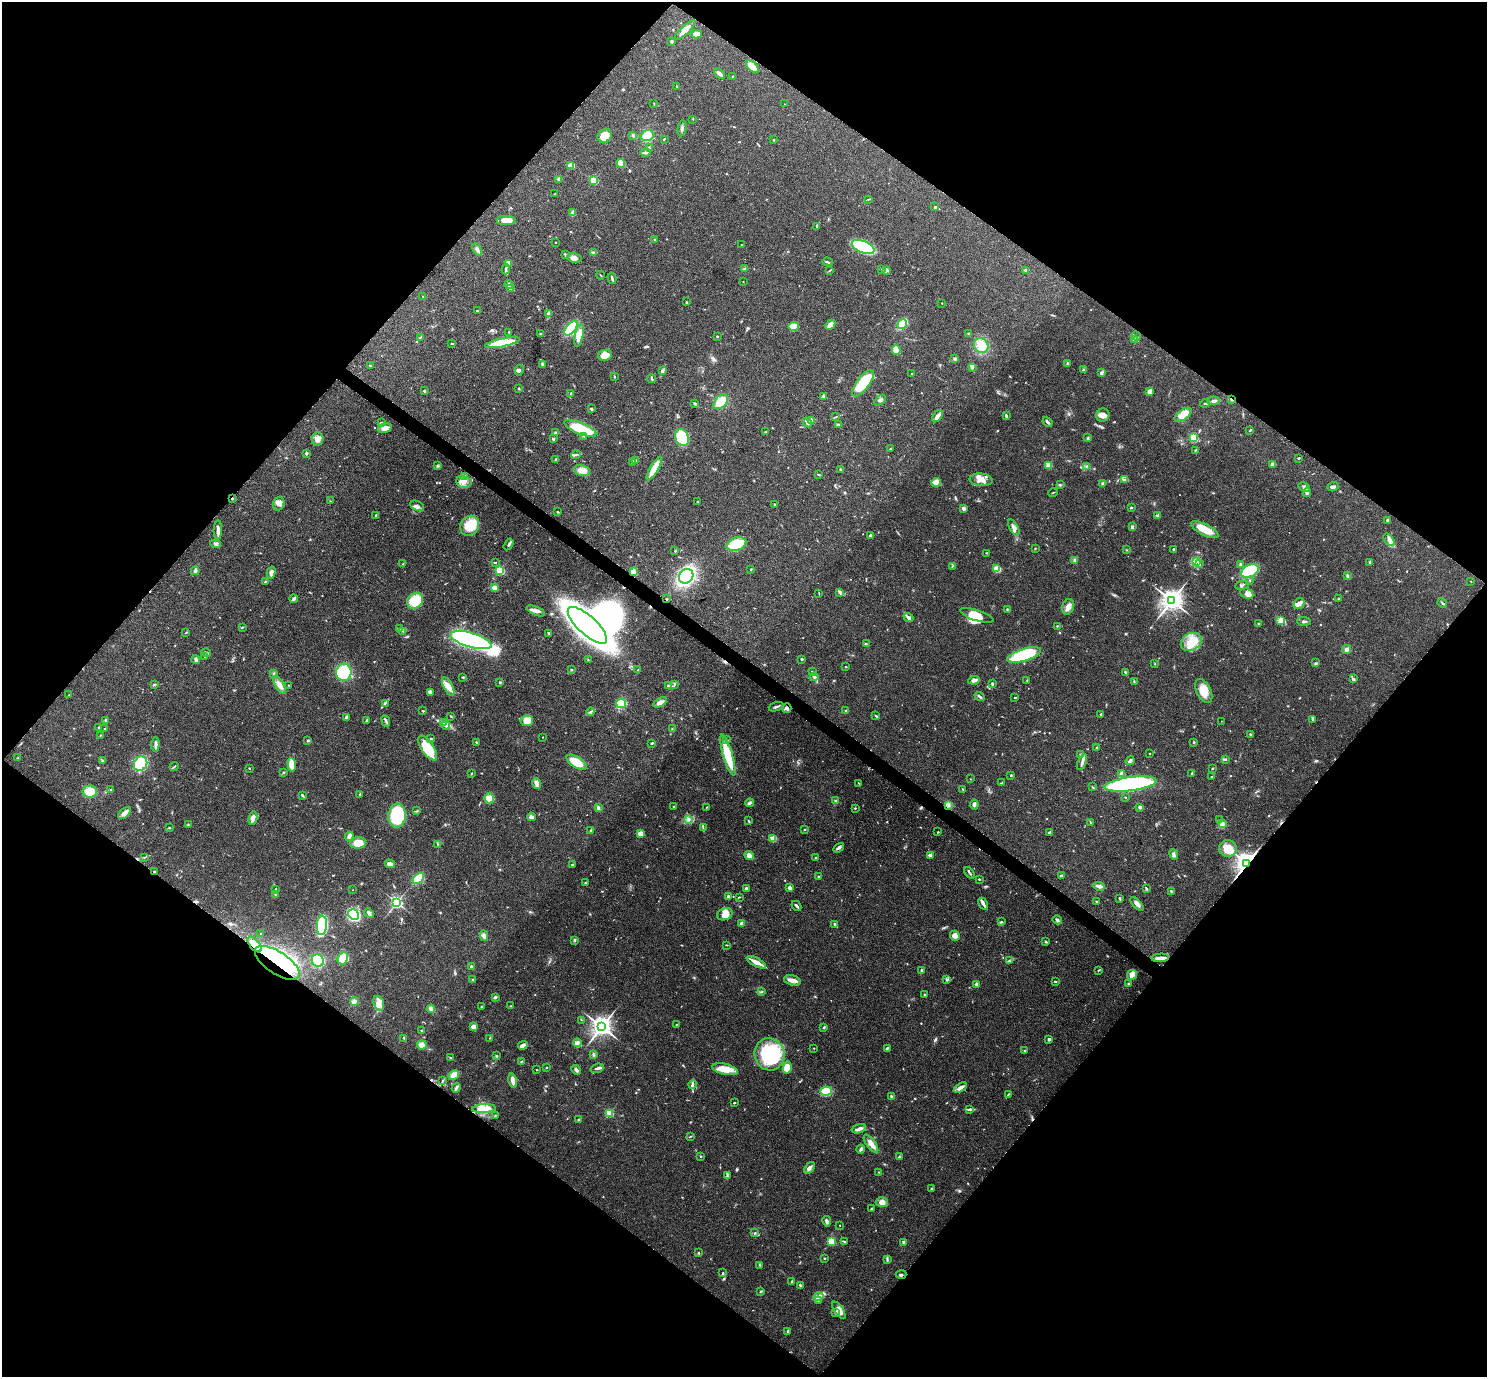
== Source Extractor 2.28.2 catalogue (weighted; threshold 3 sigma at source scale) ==
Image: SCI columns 3-5941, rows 154-5651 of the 5943 x 5946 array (HDU 1 of 3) = the unmasked area's bounding box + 8 px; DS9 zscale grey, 4 x 4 block average (1 PNG px = mean of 4 x 4 image px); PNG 1489 x 1379 px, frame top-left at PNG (2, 2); each listed source drawn as its Kron ellipse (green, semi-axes under 4 px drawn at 4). Shown black and unused: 50% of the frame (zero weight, under 3 of 4 exposures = <1% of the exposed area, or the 3 px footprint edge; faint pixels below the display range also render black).
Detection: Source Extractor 2.28.2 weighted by HDU 2 'WHT'. Background 0.0766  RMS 0.0062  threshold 0.0279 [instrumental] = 3 sigma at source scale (4.5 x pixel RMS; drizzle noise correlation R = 1.50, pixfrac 1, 0.05/0.05 arcsec/px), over >= 5 px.
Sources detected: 806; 5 too faint to see at this stretch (4 x 4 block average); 6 inside a brighter object's white glare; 5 cosmic-ray / hot-pixel residue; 2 long thin detections or spike segments (spike, bleed or trail) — neither listed nor drawn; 11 coinciding with a brighter row at this scale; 35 inside a brighter listed object's ellipse — not listed separately; of the other 742, all 500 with FLUX_AUTO >= 1.91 (the completeness limit of this list) listed and drawn (242 fainter detections not listed), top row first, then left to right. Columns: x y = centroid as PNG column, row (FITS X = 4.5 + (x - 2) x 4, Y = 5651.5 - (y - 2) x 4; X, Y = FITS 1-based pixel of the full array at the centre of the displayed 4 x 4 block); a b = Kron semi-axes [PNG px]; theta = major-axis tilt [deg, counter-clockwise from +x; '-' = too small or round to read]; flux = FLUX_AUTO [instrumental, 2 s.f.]
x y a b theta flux
685 30 14 4 43 44
697 34 5 4 - 15
671 41 3 2 - 6.4
752 67 8 4 -44 77
719 73 6 3 -39 16
732 76 2 2 - 2.1
677 86 2 2 - 3.2
654 104 3 2 - 1.9
784 104 2 2 - 1.9
693 119 2 2 - 2.1
682 128 8 2 80 9.5
633 135 3 2 - 12
647 135 7 5 21 52
605 136 7 6 - 73
664 139 2 2 - 3.1
773 140 2 2 - 13
649 148 2 2 - 4.4
645 153 5 2 - 9.4
621 163 4 4 - 55
571 165 4 3 - 37
558 179 4 2 - 3.9
594 180 2 2 - 240
555 194 3 2 - 2.3
869 199 4 2 - 3
935 207 2 2 - 5.3
573 213 4 3 - 14
506 221 9 4 0 35
817 226 4 2 - 3.4
654 239 2 2 - 2.7
555 242 2 2 - 2.1
742 245 2 2 - 4.8
863 247 12 6 -24 260
477 250 6 3 -56 11
593 252 3 2 - 3.9
565 255 3 2 - 4.7
574 258 7 4 -11 20
828 262 5 2 - 4.2
509 263 4 3 - 26
745 268 3 3 - 6.6
506 269 5 2 - 6.3
882 270 2 2 - 2.8
886 270 4 3 - 7.3
1026 270 3 3 - 5.4
830 271 3 2 - 2.7
601 275 4 2 - 2.2
612 278 6 2 -73 8.5
743 282 2 2 - 2.4
509 284 5 2 - 4.4
510 289 3 2 - 8.3
423 296 2 2 - 3.5
686 302 2 2 - 2.4
942 303 2 2 - 3.2
477 311 2 2 - 8.5
549 314 3 3 - 16
902 324 5 3 - 59
830 325 5 4 - 31
793 326 5 4 - 49
571 328 8 4 51 220
509 332 2 2 - 2.7
968 333 3 2 - 2.5
541 334 2 2 - 2.3
579 335 11 3 78 50
1136 336 5 2 - 4.1
420 337 3 2 - 3
717 337 2 2 - 3.5
1135 340 3 3 - 12
451 343 4 2 - 2.7
502 343 17 4 11 150
981 345 8 7 - 35
896 350 5 3 - 56
605 355 7 5 9 44
955 359 3 2 - 7.1
1068 363 2 2 - 7.1
542 364 4 3 - 6.8
370 366 4 2 - 3
972 368 4 3 - 6.1
519 370 5 3 - 6.8
1084 370 4 2 - 6.2
663 371 4 3 - 6.9
1102 373 4 2 - 6.3
912 374 2 2 - 2.3
614 377 3 2 - 2
652 379 4 2 - 5.2
863 383 16 6 52 140
519 388 2 2 - 4
424 391 2 2 - 8.5
1150 391 3 3 - 20
571 394 4 2 - 3.7
823 397 2 2 - 17
1231 399 3 2 - 3.7
880 400 7 3 38 8.1
1214 401 6 2 3 9.8
721 402 9 5 46 67
695 403 2 2 - 23
1205 403 4 2 - 5.6
591 409 2 2 - 8.5
1103 415 7 6 - 20
1183 415 10 5 37 62
937 416 7 4 50 16
1006 416 4 2 - 5.9
836 417 3 2 - 2.3
811 421 3 3 - 7.4
807 422 5 2 - 5.1
1047 422 6 2 -48 8.8
382 423 3 2 - 3.8
839 424 2 2 - 2.8
385 428 7 4 18 30
580 428 17 6 -23 160
1250 430 3 2 - 2.6
765 432 3 2 - 2.4
555 433 4 3 - 7.6
584 436 2 2 - 2
682 438 9 6 -67 150
1088 438 3 2 - 4
1194 438 2 2 - 120
318 439 7 5 81 23
553 439 2 2 - 7.9
890 449 2 2 - 2.2
1195 450 3 2 - 2.8
306 453 3 2 - 5.8
576 455 5 2 - 5.3
1298 458 3 2 - 2.7
556 460 3 2 - 2.1
636 460 3 2 - 3.7
632 462 2 2 - 22
1049 465 2 2 - 130
1273 465 3 2 - 19
438 466 3 3 - 5.2
1087 467 4 3 - 6.4
654 468 13 3 60 80
840 469 2 2 - 8.4
582 470 8 5 -15 34
819 475 2 2 - 2
465 476 3 2 - 3.4
1124 479 4 2 - 4.5
981 480 11 6 -6 35
464 482 8 6 -11 25
936 482 5 4 - 44
1103 483 3 3 - 9.9
1060 485 3 2 - 3.8
1304 487 6 2 -26 7.3
1333 487 6 2 23 7.8
1307 492 4 3 - 7.4
1053 493 4 2 - 2.5
232 498 2 2 - 3.2
330 501 3 2 - 2.6
697 501 3 2 - 2.5
279 503 7 5 72 19
774 504 2 2 - 5.5
417 506 7 4 -24 13
1131 507 3 2 - 3.7
964 508 2 2 - 47
557 512 2 2 - 2.5
376 515 2 2 - 3.1
1158 516 2 2 - 2.1
1387 520 3 2 - 4.6
470 526 10 9 - 100
1014 527 9 3 -62 14
1132 527 4 2 - 7.9
218 530 9 3 88 15
1205 530 15 5 -27 61
871 536 4 2 - 8.5
1389 540 7 2 -52 11
216 544 5 3 - 8.4
508 544 6 2 57 7.1
736 544 10 6 18 130
1035 548 2 2 - 2
1173 549 3 2 - 5.8
1126 550 2 2 - 2.1
675 551 2 2 - 5.1
986 553 2 2 - 2.3
1075 561 2 2 - 58
1197 561 4 2 - 7.5
495 562 3 2 - 3
1370 562 3 2 - 3.1
403 564 2 2 - 2.1
1200 564 3 2 - 5.3
1241 564 4 3 - 6.9
952 566 3 2 - 1.9
751 569 3 2 - 2.9
997 569 3 3 - 54
500 570 2 2 - 420
195 571 4 3 - 9
1250 571 9 6 26 160
633 572 2 2 - 150
271 573 6 3 75 15
686 576 8 6 45 490
1347 576 4 2 - 5.8
266 581 3 2 - 3.3
1250 581 2 2 - 2.8
1471 581 2 2 - 2.4
1242 585 7 2 10 6.8
495 588 4 3 - 24
819 593 3 2 - 2.1
840 593 3 2 - 3.8
1247 593 7 5 -24 21
294 599 4 2 - 11
667 599 2 2 - 3.8
1339 599 3 2 - 4
1172 600 4 3 - 3800
415 601 8 7 - 110
1299 603 6 5 - 15
1442 603 5 2 - 4.9
1068 607 8 5 72 25
1007 609 2 2 - 4.2
536 611 10 4 -23 18
977 615 17 5 -18 43
908 617 5 2 - 25
1281 620 3 2 - 4.9
1304 621 7 2 -4 6.5
1258 623 2 2 - 2.2
587 625 25 9 -43 2700
1057 626 2 2 - 2.3
242 627 2 2 - 2.2
399 628 3 2 - 3
403 631 3 2 - 2.6
186 633 2 2 - 2.6
548 633 3 2 - 3.3
471 640 21 7 -16 630
1191 642 11 8 29 63
866 644 3 2 - 2
1347 650 4 3 - 10
206 653 5 2 - 6
1024 655 17 6 17 300
205 656 3 2 - 3.1
802 659 2 2 - 5.1
196 660 4 2 - 14
588 660 4 2 - 2.8
1315 663 3 2 - 3.8
1155 664 2 2 - 1.9
846 667 2 2 - 2.9
572 670 2 2 - 16
638 670 2 2 - 2.5
812 671 3 2 - 2.7
344 672 8 7 - 190
1126 672 3 2 - 4.9
274 673 3 2 - 3
463 677 3 3 - 3.3
814 677 4 3 - 10
1353 679 3 2 - 7.5
974 680 6 4 11 13
1027 680 2 2 - 2.1
500 682 3 2 - 3.6
1134 682 3 2 - 2.8
155 684 3 2 - 5.2
992 684 2 2 - 7.4
280 685 10 4 -60 25
289 685 2 2 - 2
668 685 3 2 - 2.9
674 685 3 2 - 4.2
448 687 10 4 -63 41
1204 691 13 7 -62 48
430 692 3 3 - 6.4
69 695 3 2 - 3
980 697 5 2 - 6.9
1015 698 2 2 - 3.3
660 702 7 3 29 20
385 703 3 2 - 3.7
621 703 5 4 - 68
776 707 7 2 18 8.3
787 708 5 3 - 9.2
423 711 2 2 - 3
846 711 2 2 - 9.8
591 712 4 2 - 5.8
1101 714 3 2 - 2.6
451 716 3 2 - 2.8
876 716 2 2 - 6.2
347 717 3 2 - 13
1312 719 3 2 - 4.6
106 720 4 2 - 4.2
366 721 4 2 - 4.5
386 721 6 2 -67 6.9
527 721 6 5 - 45
1222 721 2 2 - 2.5
443 723 3 2 - 5.4
446 725 4 2 - 7.5
99 727 2 2 - 4.3
105 728 3 2 - 4.6
672 729 3 2 - 2.8
1250 734 2 2 - 3.3
100 735 2 2 - 2.4
542 737 2 2 - 3.1
431 738 4 2 - 3.1
308 740 3 2 - 3.8
727 740 3 2 - 3.2
476 742 2 2 - 3.4
1194 742 3 2 - 2.8
652 743 3 2 - 3.7
155 744 7 4 86 11
428 748 14 6 -57 110
1097 748 3 2 - 3.4
1080 754 2 2 - 2.3
1149 754 2 2 - 2.1
728 755 21 5 -74 150
18 758 2 2 - 2.5
1225 759 4 2 - 3.8
102 761 3 2 - 3.5
1130 761 4 3 - 11
577 762 11 5 -32 79
1082 762 8 3 68 12
141 764 7 6 - 200
292 765 7 4 -86 47
174 767 5 2 - 3.3
249 768 2 2 - 5.3
1212 768 3 2 - 3.3
283 772 2 2 - 2.9
1192 773 3 2 - 3.2
471 774 3 2 - 2.6
1121 774 3 2 - 26
1011 775 2 2 - 11
1212 776 3 2 - 3.7
971 779 2 2 - 2
537 783 5 4 - 14
859 783 3 2 - 2.1
1002 783 3 2 - 3.8
1131 784 26 7 8 700
1092 787 3 2 - 2.7
111 789 4 2 - 2.1
963 789 3 2 - 4.2
90 791 7 6 - 60
360 794 3 2 - 4.5
302 795 3 2 - 6.4
1125 797 2 2 - 1.9
489 798 5 5 - 35
836 801 3 2 - 4.1
749 803 4 3 - 7.3
949 805 2 2 - 2
974 805 5 3 - 9.1
673 807 2 2 - 6.7
706 807 2 2 - 1.9
1140 807 2 2 - 11
598 808 4 3 - 6.4
855 808 2 2 - 3
417 811 3 2 - 3.5
124 813 7 4 41 19
397 816 12 8 85 280
531 817 4 3 - 12
253 818 7 4 78 18
689 820 2 2 - 2
1220 820 4 2 - 3.3
749 821 3 2 - 2.6
1090 822 2 2 - 2.1
1222 823 4 3 - 9.3
188 825 3 2 - 3.6
169 828 2 2 - 2.6
703 828 3 2 - 3.8
591 830 4 2 - 4.2
805 830 2 2 - 2.3
938 832 2 2 - 2.5
1049 832 3 2 - 7.2
640 833 2 2 - 110
349 836 5 2 - 30
773 839 2 2 - 130
358 843 8 5 3 61
438 844 2 2 - 2.2
839 848 6 3 33 7.7
1228 848 9 8 - 63
1174 854 5 2 - 9.3
930 855 4 2 - 8.8
749 856 5 3 - 32
144 857 3 2 - 2.5
815 858 2 2 - 2.5
1247 863 3 3 - 3400
390 864 5 3 - 18
572 865 2 2 - 4.9
155 871 3 2 - 4.5
970 873 6 2 -54 8.2
818 876 3 2 - 2.7
1061 876 3 2 - 10
418 879 6 4 47 86
979 879 2 2 - 3.8
586 883 3 2 - 5.1
1099 886 5 3 - 15
746 888 3 2 - 9.6
790 888 2 2 - 23
275 889 3 2 - 2
1146 889 3 2 - 4.3
353 890 2 2 - 2.6
1171 891 3 2 - 4
275 894 2 2 - 2.9
728 897 2 2 - 29
739 897 3 2 - 2.3
1119 898 3 2 - 5.1
397 902 2 2 - 920
1097 902 2 2 - 4.6
983 904 7 2 -62 16
1137 904 8 3 -46 17
796 906 5 2 - 9.2
369 913 5 2 - 14
725 914 8 6 23 29
354 915 6 4 -35 250
1057 920 5 2 - 6.4
1001 922 4 2 - 4.3
742 923 3 3 - 12
835 924 2 2 - 20
322 925 9 5 85 240
261 934 2 2 - 2
484 936 5 3 - 11
955 936 5 4 - 25
574 940 3 2 - 3.9
1046 942 2 2 - 6.4
254 944 9 5 -50 30
727 945 3 2 - 2.3
343 958 6 5 - 110
1160 958 9 3 3 24
318 960 6 6 - 140
1010 960 2 2 - 3
756 962 10 3 -27 38
277 963 26 11 -34 180
471 966 2 2 - 6.7
1099 970 4 2 - 2.8
922 971 3 3 - 5.6
1132 975 5 4 - 35
473 979 3 2 - 3
792 980 8 5 -16 20
947 980 3 3 - 4.4
1055 981 3 2 - 4.3
1129 983 3 2 - 3.9
976 984 3 3 - 8
762 992 2 2 - 2.3
924 995 2 2 - 2.2
495 997 3 2 - 9.3
354 1001 4 3 - 20
379 1003 8 5 -72 24
510 1006 2 2 - 2.1
482 1007 3 2 - 3.1
431 1009 4 3 - 14
581 1020 2 2 - 2
676 1025 2 2 - 2
474 1027 4 2 - 7.8
602 1027 3 3 - 3300
824 1027 2 2 - 5.3
421 1030 2 2 - 2.7
404 1038 4 2 - 4.7
489 1038 4 2 - 2.6
1049 1039 2 2 - 11
577 1043 4 4 - 22
422 1045 4 4 - 27
523 1045 5 3 - 13
814 1048 2 2 - 2.7
887 1048 3 2 - 4.7
1024 1051 2 2 - 2.9
593 1054 3 2 - 6
769 1054 16 15 - 350
497 1056 2 2 - 4.1
451 1058 3 2 - 4.3
522 1062 3 3 - 5.5
546 1067 2 2 - 2.2
597 1068 7 2 18 8.8
787 1068 6 4 79 53
725 1069 13 5 -13 61
537 1070 2 2 - 6.3
576 1070 5 3 - 9.8
454 1075 6 4 31 31
443 1081 4 2 - 4.1
513 1081 7 3 -77 25
692 1084 4 3 - 6.8
960 1087 7 3 33 19
456 1088 5 2 - 12
826 1091 6 4 15 130
1008 1095 2 2 - 2.7
891 1096 3 2 - 4.1
734 1103 2 2 - 4.5
484 1108 12 4 4 40
969 1110 3 3 - 5
609 1113 2 2 - 270
495 1115 2 2 - 2.8
579 1120 2 2 - 19
859 1129 7 3 18 14
690 1136 2 2 - 2.1
871 1144 11 4 -54 28
861 1149 4 2 - 8.9
701 1156 2 2 - 2.8
899 1157 4 2 - 4
809 1168 7 3 52 12
879 1172 2 2 - 2.1
727 1176 3 2 - 4.9
931 1189 3 2 - 2.6
882 1202 6 5 - 23
872 1208 3 2 - 3.2
827 1221 5 3 - 9.3
840 1225 2 2 - 2.4
755 1233 2 2 - 3.1
831 1241 2 2 - 240
844 1241 4 2 - 3.7
904 1242 2 2 - 27
698 1253 2 2 - 4.7
824 1258 2 2 - 3.5
887 1259 3 2 - 3.2
760 1265 3 2 - 3
723 1273 2 2 - 3.3
901 1274 5 2 - 4.4
792 1282 3 2 - 2.7
800 1285 3 2 - 4.7
761 1291 3 2 - 3
819 1296 5 2 - 9.9
818 1300 3 3 - 5.9
839 1310 10 4 -55 32
836 1312 2 2 - 12
788 1332 3 2 - 4.7
Overlapping masked pixels (flux is a lower limit): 10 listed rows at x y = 1231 399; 232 498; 633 572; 667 599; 787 708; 1247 863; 155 871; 254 944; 277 963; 901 1274
Diffuse or blended objects may show on this block-average render without a row.